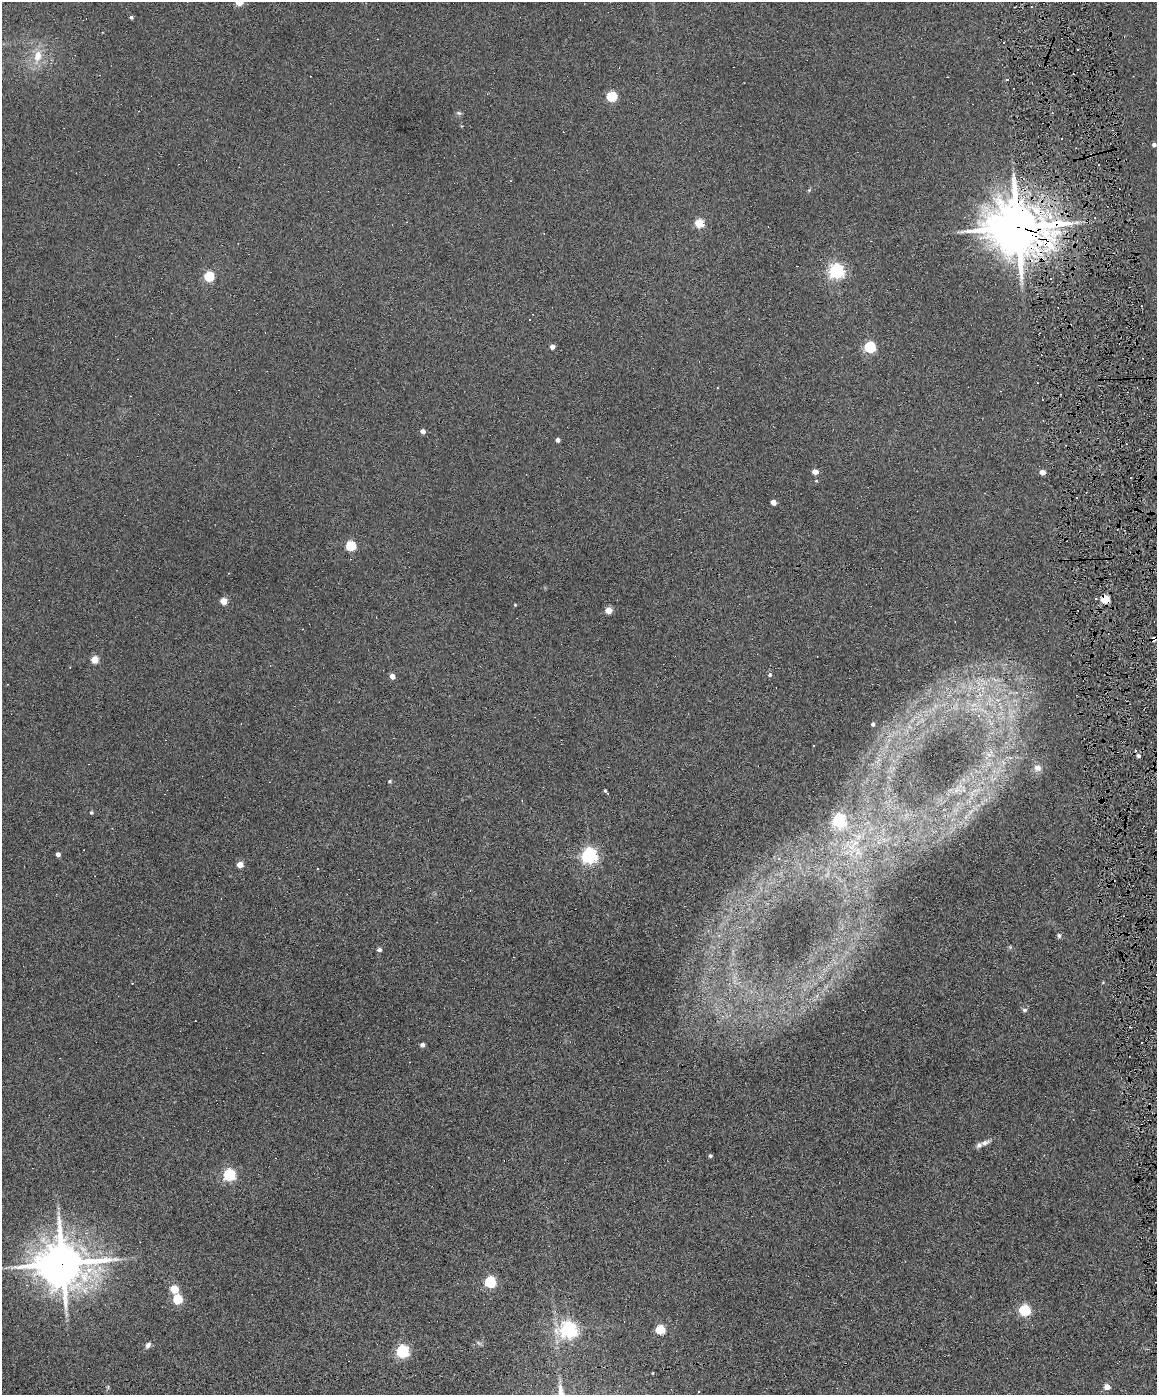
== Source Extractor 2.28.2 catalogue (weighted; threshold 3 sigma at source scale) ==
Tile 6 of 4 x 3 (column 2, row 2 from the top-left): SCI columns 1157-2311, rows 1632-3024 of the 4622 x 4551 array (HDU 1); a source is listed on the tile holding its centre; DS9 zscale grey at full resolution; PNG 1159 x 1397 px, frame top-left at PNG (2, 2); no overlay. Shown black and unused: <1% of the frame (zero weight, under 6 of 12 exposures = <1% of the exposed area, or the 3 px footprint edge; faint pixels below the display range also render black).
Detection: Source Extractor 2.28.2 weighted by HDU 2 'WHT'; one run over the whole footprint, this tile lists its part. Background 0.0669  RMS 0.0034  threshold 0.0138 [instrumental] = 3 sigma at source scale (4.09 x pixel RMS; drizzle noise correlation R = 1.36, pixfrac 0.8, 0.05/0.05 arcsec/px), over >= 5 px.
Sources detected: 95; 1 too faint to see at this stretch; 29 cosmic-ray / hot-pixel residue — not listed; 1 inside a brighter listed object's ellipse — not listed separately; the other 64 listed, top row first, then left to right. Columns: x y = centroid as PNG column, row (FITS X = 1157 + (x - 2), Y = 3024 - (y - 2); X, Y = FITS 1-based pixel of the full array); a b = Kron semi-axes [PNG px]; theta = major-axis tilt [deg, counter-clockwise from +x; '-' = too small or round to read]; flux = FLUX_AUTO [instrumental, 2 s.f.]
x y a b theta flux
131 17 4 4 - 0.64
38 56 16 10 78 4.7
1007 80 3 2 - 0.37
612 96 5 5 - 22
459 113 7 5 -20 0.56
1154 145 4 4 - 1.1
809 190 5 5 - 0.32
699 223 5 5 - 14
1017 227 20 17 -13 1300
836 271 6 6 - 94
209 276 5 5 - 19
552 347 4 4 - 1.8
870 347 5 5 - 33
423 431 4 4 - 1.7
558 440 4 4 - 0.99
815 472 4 4 - 3.6
1042 472 4 4 - 2.7
816 481 4 4 - 0.32
1077 498 3 3 - 0.99
773 502 4 4 - 3
351 546 5 5 - 20
1105 599 5 5 - 13
224 601 4 4 - 6.6
515 605 4 4 - 0.26
608 610 5 4 - 5.5
1154 639 4 4 - 1.8
94 660 4 4 - 7.8
70 667 2 2 - 0.2
770 675 5 5 - 0.55
392 676 4 4 - 3.1
997 700 7 4 -18 0.88
973 705 7 4 19 0.94
873 724 4 3 - 0.74
1138 756 5 4 - 0.67
1037 768 9 8 - 1.8
390 781 5 4 - 0.45
606 791 6 2 -51 0.5
91 813 4 4 - 0.48
839 820 6 6 - 66
853 845 25 17 65 10
58 854 4 4 - 1.3
589 855 6 6 - 100
240 865 4 4 - 4.8
1059 936 7 5 -75 0.57
379 950 4 4 - 1.1
132 983 3 2 - 0.2
1025 1010 6 5 - 0.62
1142 1042 3 3 - 1.4
422 1045 4 4 - 1.4
985 1143 15 6 19 1.6
710 1156 4 4 - 0.51
229 1175 5 5 - 44
62 1263 17 15 -4 1000
490 1282 5 5 - 35
27 1285 4 4 - 0.35
174 1289 5 5 - 9.6
177 1299 5 5 - 18
1024 1310 5 5 - 31
569 1330 7 6 - 120
660 1330 5 5 - 16
148 1345 9 6 57 1.1
402 1351 5 5 - 53
653 1373 3 2 - 0.22
1107 1387 4 4 - 3.6
Overlapping masked pixels (flux is a lower limit): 4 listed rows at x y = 1017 227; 1105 599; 1154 639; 62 1263